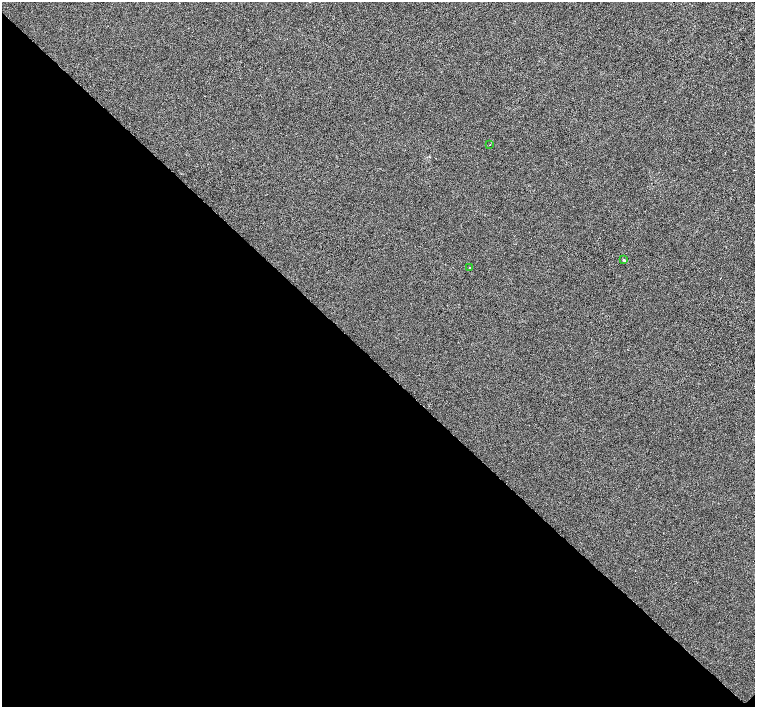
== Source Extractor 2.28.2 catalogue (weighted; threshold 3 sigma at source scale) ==
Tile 14 of 4 x 4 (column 2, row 4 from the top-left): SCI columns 1512-3016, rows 221-1630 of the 6029 x 6016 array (HDU 1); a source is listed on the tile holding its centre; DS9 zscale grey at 2 x 2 block average (1 PNG px = mean of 2 x 2 image px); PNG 757 x 709 px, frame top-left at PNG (2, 2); each listed source drawn as its Kron ellipse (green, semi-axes under 4 px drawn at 4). Shown black and unused: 49% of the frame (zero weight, under 3 of 6 exposures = <1% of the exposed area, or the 3 px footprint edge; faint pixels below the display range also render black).
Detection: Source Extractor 2.28.2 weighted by HDU 2 'WHT'; one run over the whole footprint, this tile lists its part. Background -1.50e-04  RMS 0.0021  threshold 0.00852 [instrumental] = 3 sigma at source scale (4.09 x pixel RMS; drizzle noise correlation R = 1.36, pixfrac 0.8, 0.0396/0.0396 arcsec/px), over >= 5 px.
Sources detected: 3; all 3 listed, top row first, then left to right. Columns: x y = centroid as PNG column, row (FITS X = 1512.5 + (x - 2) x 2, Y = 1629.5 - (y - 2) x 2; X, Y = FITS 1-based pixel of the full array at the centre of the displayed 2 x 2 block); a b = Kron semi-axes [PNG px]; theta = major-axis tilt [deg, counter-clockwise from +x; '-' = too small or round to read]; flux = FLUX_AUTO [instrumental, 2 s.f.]
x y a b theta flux
490 145 2 2 - 0.16
624 260 4 3 - 0.55
470 268 2 2 - 0.37